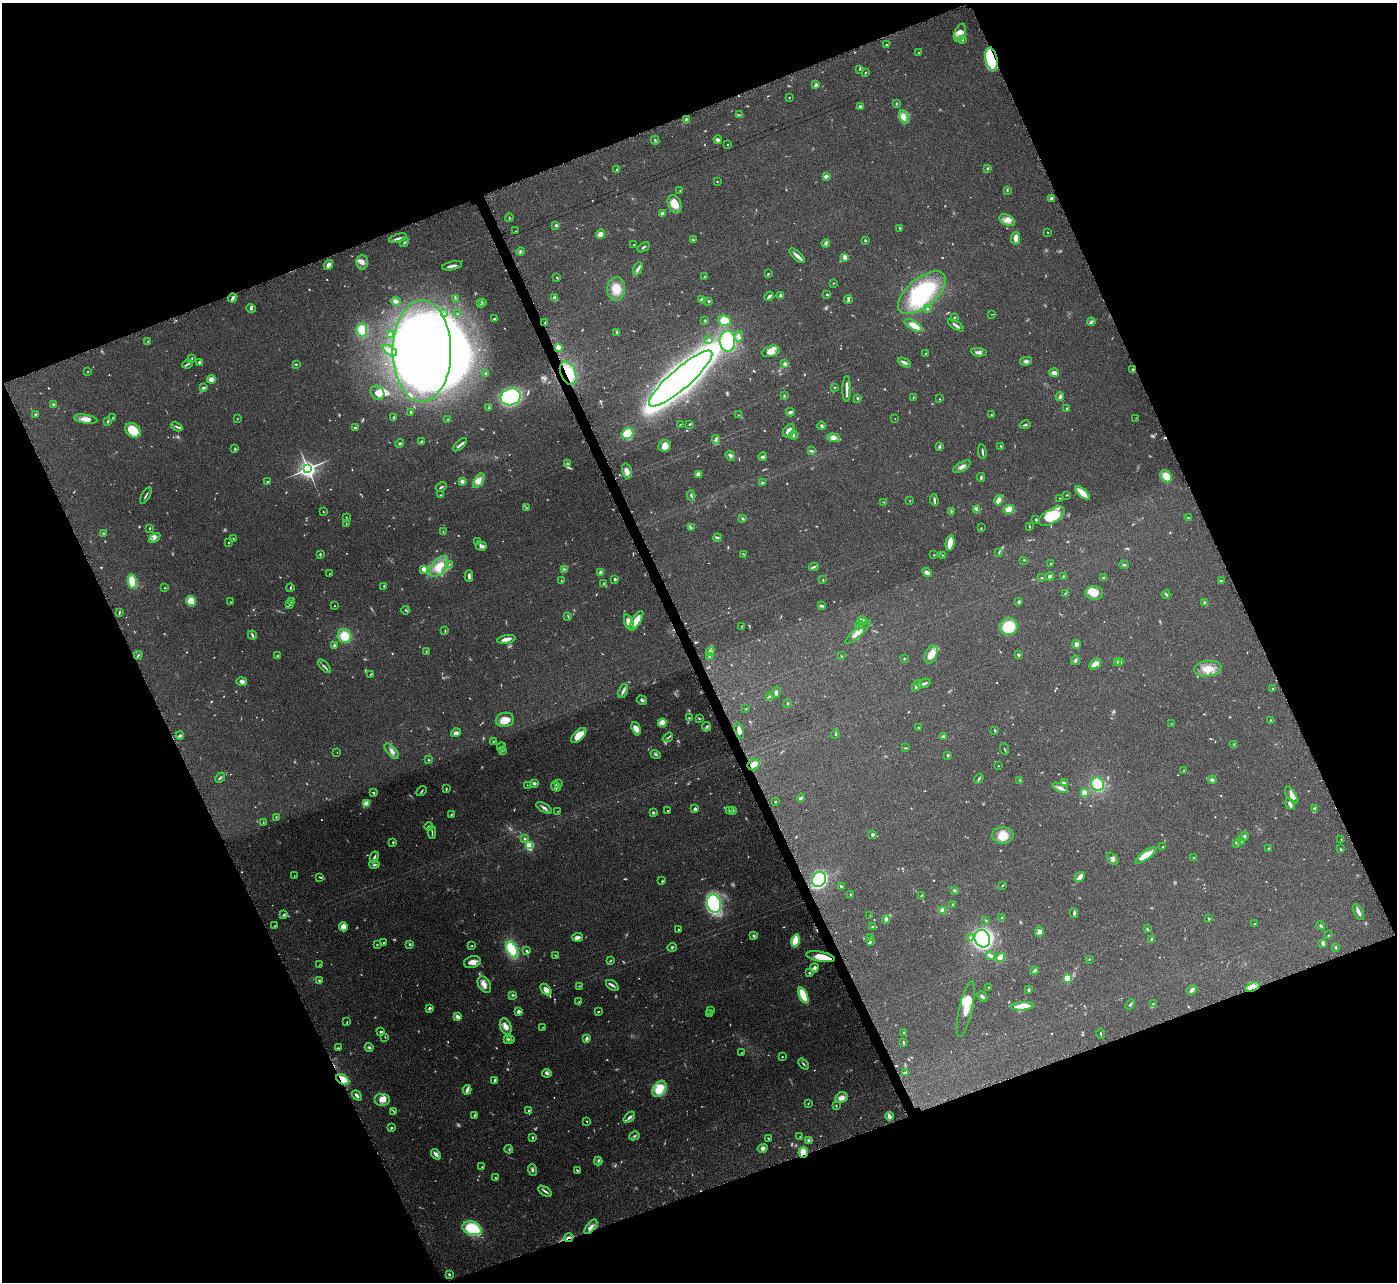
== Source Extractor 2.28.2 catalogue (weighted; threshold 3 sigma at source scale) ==
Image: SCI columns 3-5582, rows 291-5409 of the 5582 x 5570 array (HDU 1 of 3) = the unmasked area's bounding box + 8 px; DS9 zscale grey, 4 x 4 block average (1 PNG px = mean of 4 x 4 image px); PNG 1399 x 1284 px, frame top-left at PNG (2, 3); each listed source drawn as its Kron ellipse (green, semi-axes under 4 px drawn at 4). Shown black and unused: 42% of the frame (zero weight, under 4 of 8 exposures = <1% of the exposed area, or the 3 px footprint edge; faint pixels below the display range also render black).
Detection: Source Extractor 2.28.2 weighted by HDU 2 'WHT'. Background 0.106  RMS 0.0064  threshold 0.0264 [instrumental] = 3 sigma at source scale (4.09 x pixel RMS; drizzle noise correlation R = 1.36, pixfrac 0.8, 0.05/0.05 arcsec/px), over >= 5 px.
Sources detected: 866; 84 too faint to see at this stretch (4 x 4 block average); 5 inside a brighter object's white glare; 4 cosmic-ray / hot-pixel residue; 1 long thin detection or spike segment (spike, bleed or trail) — neither listed nor drawn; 16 coinciding with a brighter row at this scale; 43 inside a brighter listed object's ellipse — not listed separately; of the other 713, all 500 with FLUX_AUTO >= 1.78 (the completeness limit of this list) listed and drawn (213 fainter detections not listed), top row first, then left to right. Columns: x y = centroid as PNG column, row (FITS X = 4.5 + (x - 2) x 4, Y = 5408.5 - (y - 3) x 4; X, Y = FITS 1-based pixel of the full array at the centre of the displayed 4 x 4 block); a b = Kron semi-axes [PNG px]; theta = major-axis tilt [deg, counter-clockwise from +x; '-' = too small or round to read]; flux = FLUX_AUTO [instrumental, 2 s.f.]
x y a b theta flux
960 33 9 5 68 27
962 39 3 3 - 6.8
886 45 2 2 - 2.9
919 53 3 2 - 2.8
991 59 12 6 -79 300
860 69 4 2 - 3.2
865 73 2 2 - 2.1
816 85 4 2 - 11
789 97 2 2 - 2
896 104 2 2 - 2.2
860 106 3 2 - 8
739 115 4 2 - 3.8
904 117 7 3 -75 16
686 119 3 2 - 4.1
718 139 4 3 - 6.8
655 140 4 2 - 3.6
728 145 2 2 - 5.7
987 168 3 2 - 3.5
617 169 3 2 - 3.6
826 176 4 3 - 13
717 181 2 2 - 2.5
680 190 2 2 - 2.1
1007 190 4 2 - 2.7
1051 199 2 2 - 46
675 204 9 6 -60 56
662 213 2 2 - 20
509 218 4 2 - 3.1
1007 220 8 5 -27 22
556 225 2 2 - 15
900 228 4 2 - 2.8
516 231 2 2 - 2.7
1048 232 2 2 - 1.8
600 234 5 4 - 27
398 238 9 2 17 12
1016 238 6 3 83 22
693 240 4 2 - 3.4
865 240 2 2 - 5.9
404 242 5 2 - 3.3
826 243 4 3 - 6.7
634 244 2 2 - 1.9
643 247 7 2 34 5.1
520 251 4 2 - 3.9
797 256 10 3 -42 21
845 257 3 3 - 17
362 262 7 6 - 20
328 265 5 3 - 15
452 266 10 2 11 16
638 269 7 3 68 10
768 274 3 2 - 4.1
704 276 2 2 - 2
557 278 3 2 - 2.8
833 283 2 2 - 2.1
616 289 12 9 86 53
922 293 29 14 40 280
827 294 3 2 - 2.8
780 295 2 2 - 23
769 296 5 2 - 11
232 298 4 2 - 11
455 298 2 2 - 2.3
555 298 3 3 - 19
848 299 4 2 - 6.2
702 300 3 3 - 25
395 301 5 4 - 10
709 301 2 2 - 7.5
482 303 3 2 - 2.4
481 304 3 2 - 2
251 308 5 2 - 4.3
927 309 2 2 - 7.5
444 314 3 2 - 2.2
457 314 2 2 - 2.5
992 314 3 2 - 1.9
954 317 2 2 - 4.1
494 319 3 3 - 5.4
705 320 2 2 - 2.6
725 321 6 5 - 76
1091 322 4 2 - 5.9
545 323 2 2 - 2.7
913 325 10 4 -29 45
956 325 9 2 -33 11
362 330 6 5 - 75
617 332 4 2 - 5.4
390 335 3 2 - 4.6
739 337 5 3 - 9
709 340 2 2 - 4.6
727 341 10 7 -87 210
148 342 3 2 - 3.6
558 347 3 2 - 23
390 350 8 3 -29 33
422 351 51 29 90 3900
771 351 9 5 15 24
979 352 8 3 -7 11
925 353 2 2 - 4.5
192 358 3 2 - 3.4
1026 361 6 3 10 9.9
904 362 7 2 -27 12
199 363 3 2 - 9.2
187 364 5 2 - 5.1
296 364 2 2 - 3.7
785 364 2 2 - 57
1133 370 3 2 - 5.9
88 371 2 2 - 3.8
486 373 2 2 - 8.1
568 373 12 7 -68 110
1054 373 5 3 - 17
211 379 4 4 - 24
681 379 41 10 41 6400
834 387 2 2 - 3.9
203 388 4 2 - 6.6
847 389 13 2 90 17
377 393 7 6 - 35
784 396 4 2 - 3.5
511 397 10 8 19 430
1060 397 4 2 - 14
858 398 2 2 - 18
913 398 4 2 - 2.5
940 399 2 2 - 1.9
53 404 4 2 - 3.7
489 407 4 2 - 3.9
1067 408 3 2 - 3.2
411 412 3 2 - 3.6
790 412 4 2 - 12
36 414 3 2 - 4.8
738 415 3 2 - 2.1
991 415 2 2 - 2.5
394 417 3 2 - 3.6
113 418 3 2 - 2.2
1136 418 2 2 - 1.8
86 419 12 4 -9 25
237 419 3 2 - 2.3
448 419 2 2 - 3.4
895 419 2 2 - 1.8
107 422 4 2 - 3.3
680 424 2 2 - 2.1
690 424 3 2 - 4.6
1025 425 5 2 - 5.3
821 426 4 3 - 7.2
177 427 6 2 -29 7.4
355 428 3 2 - 6.3
133 430 8 6 -36 77
789 431 7 5 55 24
628 434 6 5 - 100
793 435 4 3 - 6.7
833 438 6 4 -5 16
716 439 4 3 - 6.5
421 442 3 2 - 5.7
400 443 4 2 - 5.2
460 445 8 2 42 8.9
665 446 6 5 - 28
939 447 3 2 - 5.9
1001 447 4 2 - 4.5
235 449 3 2 - 3.4
811 451 4 2 - 4.9
982 452 7 2 -83 6.1
730 456 5 2 - 8.9
763 457 4 3 - 8.3
567 464 4 3 - 5.9
962 467 10 3 30 14
308 469 3 3 - 2200
627 471 8 4 -76 19
698 474 3 3 - 20
1166 476 6 5 - 50
981 477 4 2 - 5
462 481 4 3 - 12
479 481 8 4 57 23
268 482 3 2 - 3.8
762 483 3 2 - 4.3
441 487 6 2 30 4.9
1082 493 9 3 -42 50
440 495 2 2 - 2.7
691 495 5 2 - 5.5
1067 495 2 2 - 1.9
146 496 9 2 59 6.3
1060 498 2 2 - 1.9
934 500 6 2 -86 9.3
999 500 5 3 - 26
910 501 2 2 - 3.6
884 502 3 2 - 1.8
526 508 3 2 - 2.6
976 509 3 3 - 6
1009 509 5 4 - 39
951 511 3 2 - 2.5
323 512 2 2 - 1.9
1052 516 14 7 31 77
346 517 2 2 - 1.9
1188 517 2 2 - 2
743 519 3 2 - 4.3
1036 519 3 2 - 3.9
346 524 3 2 - 1.8
1029 526 3 2 - 2.2
150 528 2 2 - 3.1
691 528 4 2 - 4.2
981 528 3 2 - 2.7
443 532 3 2 - 2.8
104 534 3 2 - 3.6
155 538 6 3 35 8.1
717 538 4 2 - 5
233 539 2 2 - 1.8
477 541 3 2 - 3.5
229 542 2 2 - 2.7
950 543 8 3 81 59
481 546 5 4 - 11
999 552 2 2 - 2.3
320 554 3 2 - 5.7
743 554 4 2 - 2.6
934 555 2 2 - 2.3
942 555 2 2 - 2.2
1024 560 2 2 - 3.1
449 564 2 2 - 2.8
1051 564 2 2 - 3.1
1124 565 5 2 - 3.8
439 566 12 6 52 55
814 567 5 2 - 4.7
424 569 2 2 - 81
564 569 2 2 - 2.9
927 572 5 3 - 16
601 573 2 2 - 63
329 574 2 2 - 2.3
469 576 6 3 -89 9.8
1050 576 4 3 - 9.6
1063 576 3 2 - 3.1
1103 577 3 2 - 3.8
1041 578 3 2 - 1.8
615 579 3 2 - 7.2
561 580 2 2 - 1.9
823 580 2 2 - 4.8
1221 580 4 2 - 2.7
132 581 7 4 -81 74
603 584 4 2 - 3.8
384 586 2 2 - 10
165 588 2 2 - 2.5
290 588 4 2 - 3.8
1065 593 3 2 - 3.3
1094 593 9 6 -5 43
1166 594 4 2 - 4.4
191 601 5 4 - 63
292 601 2 2 - 3.6
231 602 2 2 - 2.1
1019 602 4 3 - 6
1205 603 4 3 - 6.5
290 605 3 2 - 3.7
334 606 2 2 - 2
821 606 4 3 - 5.5
406 610 4 2 - 4
119 612 4 2 - 3.2
568 616 3 2 - 2.6
636 621 11 4 58 61
862 621 5 3 - 8.2
629 622 8 4 -72 26
859 625 4 3 - 10
742 626 2 2 - 2.3
1009 627 9 8 - 110
445 630 3 2 - 2.9
858 632 17 4 42 34
252 635 5 3 - 6.2
344 636 7 6 - 62
506 639 9 3 11 21
1076 644 4 3 - 13
334 645 3 2 - 8.5
426 652 3 2 - 2.6
710 652 4 3 - 10
931 654 9 6 68 49
138 655 4 2 - 4
1018 655 3 2 - 6.8
278 656 4 2 - 6.3
841 656 2 2 - 1.8
709 657 2 2 - 2.1
904 659 2 2 - 3.6
1075 660 5 3 - 6.5
1117 662 3 2 - 2.2
1120 662 2 2 - 42
1095 664 6 4 36 31
324 666 8 2 -49 7.7
1208 669 13 8 7 53
370 674 4 2 - 2.6
242 682 5 4 - 12
924 683 7 2 18 10
917 685 6 3 55 17
1273 689 2 2 - 5.8
623 691 7 3 69 9.8
776 692 6 2 73 6.2
769 697 4 2 - 3.6
642 700 5 3 - 7.4
788 703 2 2 - 6.3
746 709 2 2 - 2.3
689 718 3 2 - 3.1
699 718 3 2 - 3.2
505 720 9 7 11 36
1270 720 2 2 - 3.3
662 723 4 3 - 60
1171 724 2 2 - 1.8
706 727 4 2 - 4.7
918 728 2 2 - 3.3
636 729 7 4 -71 21
739 731 8 3 -75 21
995 731 3 2 - 4
456 733 5 3 - 14
835 734 4 2 - 3.6
180 735 4 2 - 5.8
579 735 9 5 46 67
943 736 4 2 - 7.5
668 737 5 2 - 4.6
493 741 2 2 - 2.5
1234 745 2 2 - 2.5
501 747 5 2 - 4.2
905 748 4 2 - 2.8
1004 749 6 2 -67 2.7
503 750 3 2 - 3.2
392 751 9 4 -48 16
337 752 2 2 - 1.9
655 754 5 2 - 5.5
948 755 2 2 - 19
429 760 2 2 - 2.5
754 765 6 5 - 28
998 766 2 2 - 1.8
1184 770 3 2 - 4.6
220 778 5 2 - 4.9
979 779 5 2 - 5.4
1020 780 2 2 - 2.3
1212 780 4 3 - 6.3
534 783 3 2 - 11
1064 783 3 3 - 4.5
558 784 3 2 - 3.3
1098 784 7 6 - 100
527 785 2 2 - 1.9
556 786 5 3 - 9.1
1060 788 8 3 -22 15
446 789 3 2 - 2.8
422 791 6 2 43 3.7
374 793 3 2 - 3.3
1084 793 2 2 - 150
1291 795 10 4 -58 21
801 798 4 3 - 6.5
775 802 2 2 - 8.1
366 803 4 3 - 32
1290 804 6 3 -59 14
544 808 9 3 -31 11
1314 808 2 2 - 2.2
695 809 2 2 - 22
557 811 2 2 - 1.9
668 811 2 2 - 8.4
729 811 2 2 - 2.1
732 811 3 3 - 5.2
653 812 3 2 - 6.3
452 814 4 2 - 2.9
276 817 3 2 - 2.8
263 823 2 2 - 1.8
429 827 4 2 - 9.4
432 832 6 2 -89 4.3
873 835 3 2 - 7.7
1003 835 11 8 1 48
1244 836 4 3 - 7.5
524 839 2 2 - 4.9
1341 839 2 2 - 2
393 842 2 2 - 4.2
1241 842 3 2 - 2.8
1237 843 2 2 - 2.3
529 846 2 2 - 360
1163 847 3 2 - 3.3
1268 849 3 2 - 4.4
1341 849 4 2 - 2.2
1146 855 13 4 37 46
374 857 5 2 - 8.2
1112 858 7 3 -52 9.7
1193 858 2 2 - 3.4
374 864 5 3 - 6.7
294 876 2 2 - 1.8
319 877 3 2 - 3.4
1080 877 5 2 - 47
819 879 8 6 61 780
662 881 2 2 - 8.6
1003 885 3 2 - 2
841 886 3 2 - 7.6
954 890 3 2 - 5
850 894 3 2 - 2.2
921 895 3 2 - 2.8
714 904 9 7 -76 410
953 905 3 2 - 3.6
942 910 3 3 - 16
1358 912 9 3 -64 15
1074 913 5 2 - 8.9
284 915 3 2 - 5.6
870 916 3 2 - 1.9
1002 917 2 2 - 2.2
886 919 4 3 - 9.8
1209 919 3 2 - 2.3
986 920 3 2 - 2.1
1254 924 2 2 - 2.8
1321 925 4 2 - 4.8
275 926 3 2 - 2.1
343 927 4 3 - 41
872 927 3 3 - 3.8
1147 929 3 2 - 3.5
678 930 2 2 - 4.9
1039 932 5 4 - 17
1328 935 3 2 - 2
754 936 3 2 - 5.3
577 937 5 3 - 15
871 937 3 2 - 2.7
971 938 4 2 - 5.6
982 939 9 7 -64 570
1152 939 2 2 - 17
795 941 6 3 78 92
870 942 2 2 - 16
384 943 2 2 - 3.5
1323 943 4 2 - 12
410 944 3 2 - 4.3
377 945 2 2 - 2.6
472 946 2 2 - 2
672 947 5 2 - 4.1
1335 947 3 2 - 3.1
512 949 8 5 -63 160
527 951 2 2 - 15
555 955 3 2 - 2.2
991 956 4 3 - 14
821 957 15 5 -11 57
1001 957 5 3 - 72
1089 959 2 2 - 2
610 961 4 2 - 3
472 962 8 5 17 25
320 964 3 2 - 2
814 968 4 4 - 7.6
1035 971 4 2 - 5.5
809 973 2 2 - 5
1067 978 2 2 - 260
319 981 4 2 - 4.7
484 985 9 6 -58 23
612 985 7 2 -36 9.2
579 986 3 2 - 1.9
988 987 2 2 - 2
1253 987 7 3 18 34
546 990 7 4 -47 26
1028 990 3 2 - 5.3
1192 990 5 2 - 17
513 995 3 2 - 4.8
803 995 8 3 -66 140
982 996 6 3 -45 7.6
579 1002 3 2 - 3.6
1153 1003 2 2 - 3.5
1130 1004 5 2 - 6.1
1023 1006 11 4 5 81
429 1008 4 3 - 5.6
966 1009 28 6 77 76
710 1010 2 2 - 2.6
519 1012 2 2 - 56
598 1012 2 2 - 4.4
709 1014 2 2 - 2.3
457 1017 4 3 - 20
347 1022 3 2 - 2.2
506 1027 8 5 -69 22
543 1027 3 2 - 1.8
381 1032 3 2 - 6.4
904 1033 2 2 - 4.6
1101 1034 5 2 - 2.7
385 1037 2 2 - 1.9
587 1038 4 3 - 10
508 1039 2 2 - 23
511 1039 3 2 - 3.7
903 1043 4 2 - 4.5
369 1047 4 3 - 5.7
338 1048 3 2 - 4.4
741 1053 2 2 - 2.8
782 1057 2 2 - 3.7
803 1064 6 2 -49 4.9
905 1072 4 2 - 6.3
547 1073 4 3 - 6.6
343 1080 7 4 -28 79
495 1080 4 2 - 6.4
659 1089 9 6 56 85
467 1090 5 2 - 16
357 1095 5 2 - 10
841 1098 6 5 - 24
382 1099 8 6 0 28
808 1103 3 2 - 2.2
836 1106 3 2 - 2.7
394 1111 2 2 - 2.5
529 1111 4 3 - 5.8
474 1115 3 2 - 4.1
889 1116 4 2 - 21
629 1117 7 2 41 11
587 1121 2 2 - 2.4
392 1128 3 2 - 4.5
634 1136 5 2 - 5.4
532 1137 3 2 - 4.2
800 1137 2 2 - 1.9
768 1138 4 2 - 3
809 1140 3 3 - 5.1
763 1148 5 3 - 12
509 1149 4 2 - 3
803 1152 5 4 - 48
436 1154 6 3 -52 12
598 1161 4 3 - 6
482 1167 2 2 - 1.8
533 1170 6 3 -74 6.8
577 1170 3 2 - 4.9
496 1178 3 2 - 2.5
545 1191 7 2 -33 9.3
591 1227 9 3 50 16
472 1228 10 6 -19 150
569 1237 5 2 - 7.7
449 1274 2 2 - 14
Overlapping masked pixels (flux is a lower limit): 7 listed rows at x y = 991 59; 568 373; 821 957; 1253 987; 343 1080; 803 1152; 569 1237
Diffuse or blended objects may show on this block-average render without a row.